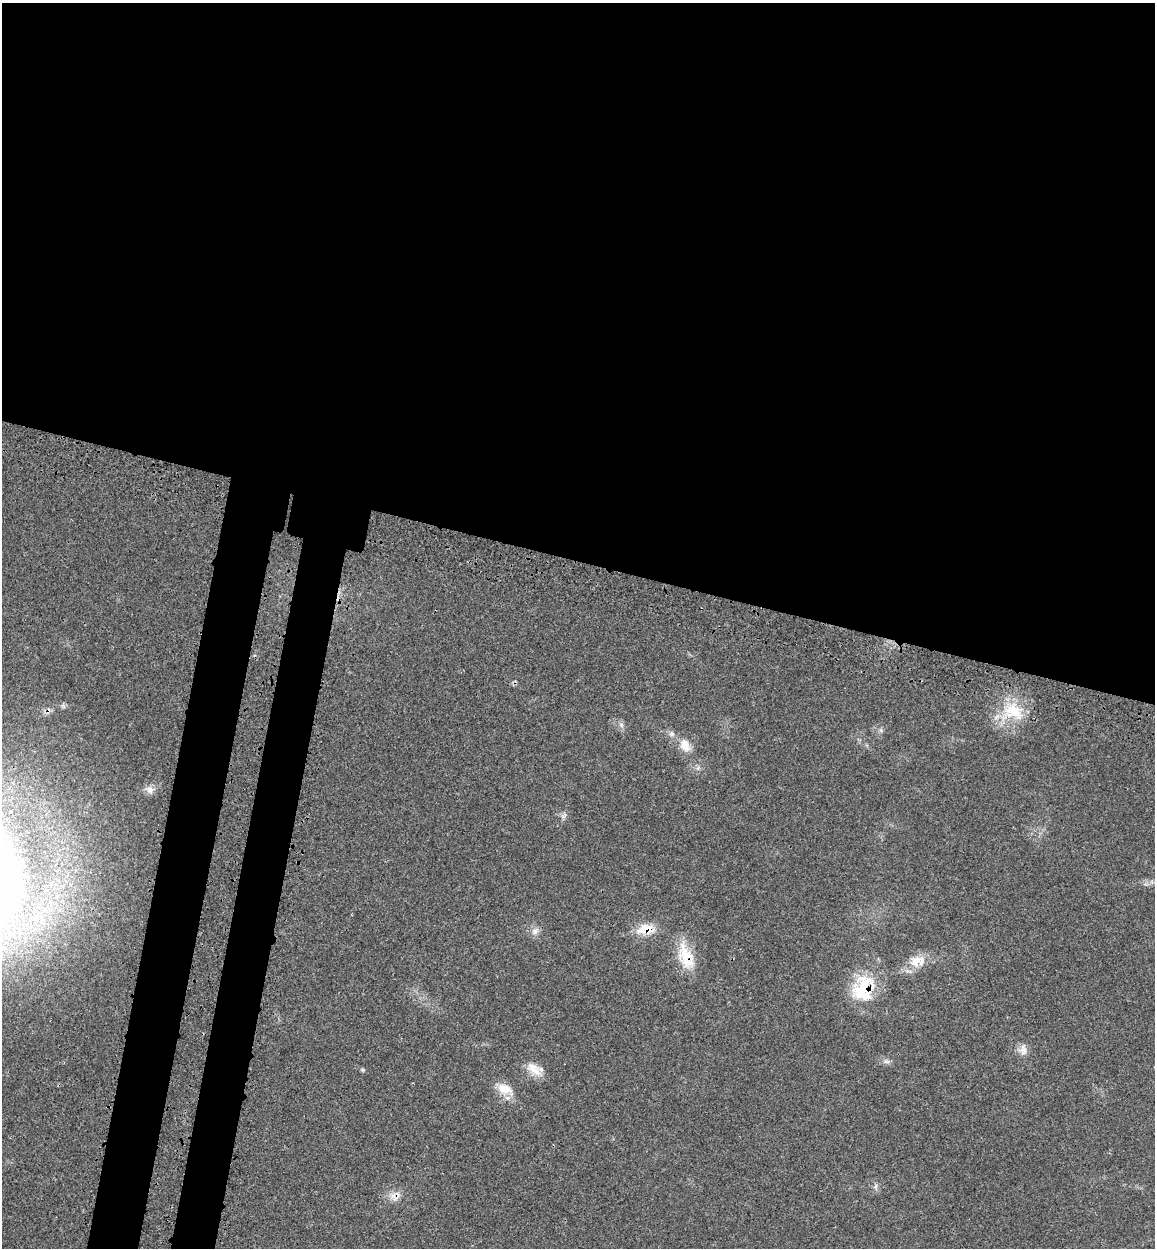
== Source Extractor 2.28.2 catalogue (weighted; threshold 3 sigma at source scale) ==
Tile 3 of 4 x 4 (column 3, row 1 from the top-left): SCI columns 2633-3785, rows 3829-5074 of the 5150 x 5164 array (HDU 1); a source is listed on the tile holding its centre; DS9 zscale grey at full resolution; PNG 1157 x 1250 px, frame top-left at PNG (2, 3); no overlay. Shown black and unused: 50% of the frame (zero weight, under 3 of 4 exposures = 8% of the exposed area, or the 3 px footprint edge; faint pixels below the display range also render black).
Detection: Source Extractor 2.28.2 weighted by HDU 2 'WHT'; one run over the whole footprint, this tile lists its part. Background 0.0213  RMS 0.0033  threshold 0.0149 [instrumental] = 3 sigma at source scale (4.5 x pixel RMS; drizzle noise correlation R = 1.50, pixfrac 1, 0.05/0.05 arcsec/px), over >= 5 px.
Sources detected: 15; all 15 listed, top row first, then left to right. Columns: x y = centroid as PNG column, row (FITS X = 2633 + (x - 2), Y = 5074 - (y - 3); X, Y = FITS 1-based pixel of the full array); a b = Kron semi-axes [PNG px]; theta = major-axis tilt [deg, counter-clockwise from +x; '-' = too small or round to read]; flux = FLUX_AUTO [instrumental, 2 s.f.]
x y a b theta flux
1013 712 32 23 -16 13
621 725 7 6 - 0.91
672 734 7 6 - 0.86
685 745 18 13 -69 4
150 790 10 10 - 1.8
645 929 22 13 8 6.4
535 931 9 6 75 1.4
686 957 37 17 -69 9.7
916 961 21 14 34 5.5
863 988 36 26 77 17
1023 1050 14 10 86 2.3
534 1069 24 12 -40 4.4
504 1089 20 13 -18 4.9
876 1186 7 4 71 0.65
393 1196 14 7 -70 2.2
Overlapping masked pixels (flux is a lower limit): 4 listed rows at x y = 645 929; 686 957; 863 988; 393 1196
Unlisted compact peaks at least as high as the median listed source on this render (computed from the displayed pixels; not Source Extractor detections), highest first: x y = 363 1070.